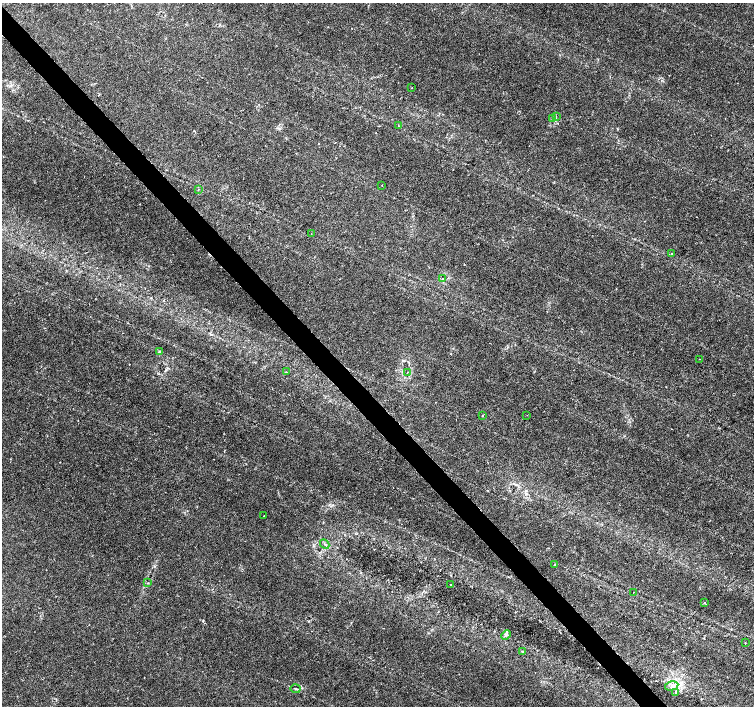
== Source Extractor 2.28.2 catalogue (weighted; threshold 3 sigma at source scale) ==
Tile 11 of 4 x 4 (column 3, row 3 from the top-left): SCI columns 3016-4518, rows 1619-3025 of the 6022 x 5990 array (HDU 1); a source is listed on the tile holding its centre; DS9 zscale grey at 2 x 2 block average (1 PNG px = mean of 2 x 2 image px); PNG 756 x 708 px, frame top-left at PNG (2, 3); each listed source drawn as its Kron ellipse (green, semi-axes under 4 px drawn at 4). Shown black and unused: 4% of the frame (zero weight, under 3 of 6 exposures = <1% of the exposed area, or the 3 px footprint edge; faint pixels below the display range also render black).
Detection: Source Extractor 2.28.2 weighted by HDU 2 'WHT'; one run over the whole footprint, this tile lists its part. Background 0.0355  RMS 0.0022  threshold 0.00893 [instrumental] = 3 sigma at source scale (4.09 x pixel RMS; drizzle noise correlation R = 1.36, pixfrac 0.8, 0.0396/0.0396 arcsec/px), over >= 5 px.
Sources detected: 29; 1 cosmic-ray / hot-pixel residue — neither listed nor drawn; the other 28 listed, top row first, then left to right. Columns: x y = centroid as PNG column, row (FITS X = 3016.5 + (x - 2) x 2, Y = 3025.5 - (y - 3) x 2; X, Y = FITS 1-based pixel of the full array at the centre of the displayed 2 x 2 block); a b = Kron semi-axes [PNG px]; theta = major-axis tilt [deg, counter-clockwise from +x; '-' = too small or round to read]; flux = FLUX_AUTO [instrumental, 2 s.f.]
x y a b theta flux
412 88 2 2 - 0.19
556 116 2 2 - 0.31
553 119 4 2 - 0.43
398 126 2 2 - 0.23
382 185 2 2 - 0.15
199 189 3 2 - 0.25
311 234 2 2 - 0.15
672 254 3 2 - 0.23
442 279 2 2 - 0.38
159 351 3 2 - 0.35
699 359 2 2 - 0.16
286 372 3 2 - 0.33
407 372 2 2 - 0.21
527 415 2 2 - 0.17
482 416 2 2 - 0.26
264 516 2 2 - 0.21
325 544 5 2 - 0.64
555 564 2 2 - 0.19
148 583 3 2 - 0.28
450 585 2 2 - 0.19
633 592 2 2 - 0.15
704 603 2 2 - 0.45
506 635 5 3 - 0.89
745 643 2 2 - 0.3
522 651 3 3 - 0.43
672 686 7 4 13 1.7
296 689 5 2 - 0.48
675 692 3 2 - 0.33
Diffuse or blended objects may show on this block-average render without a row.